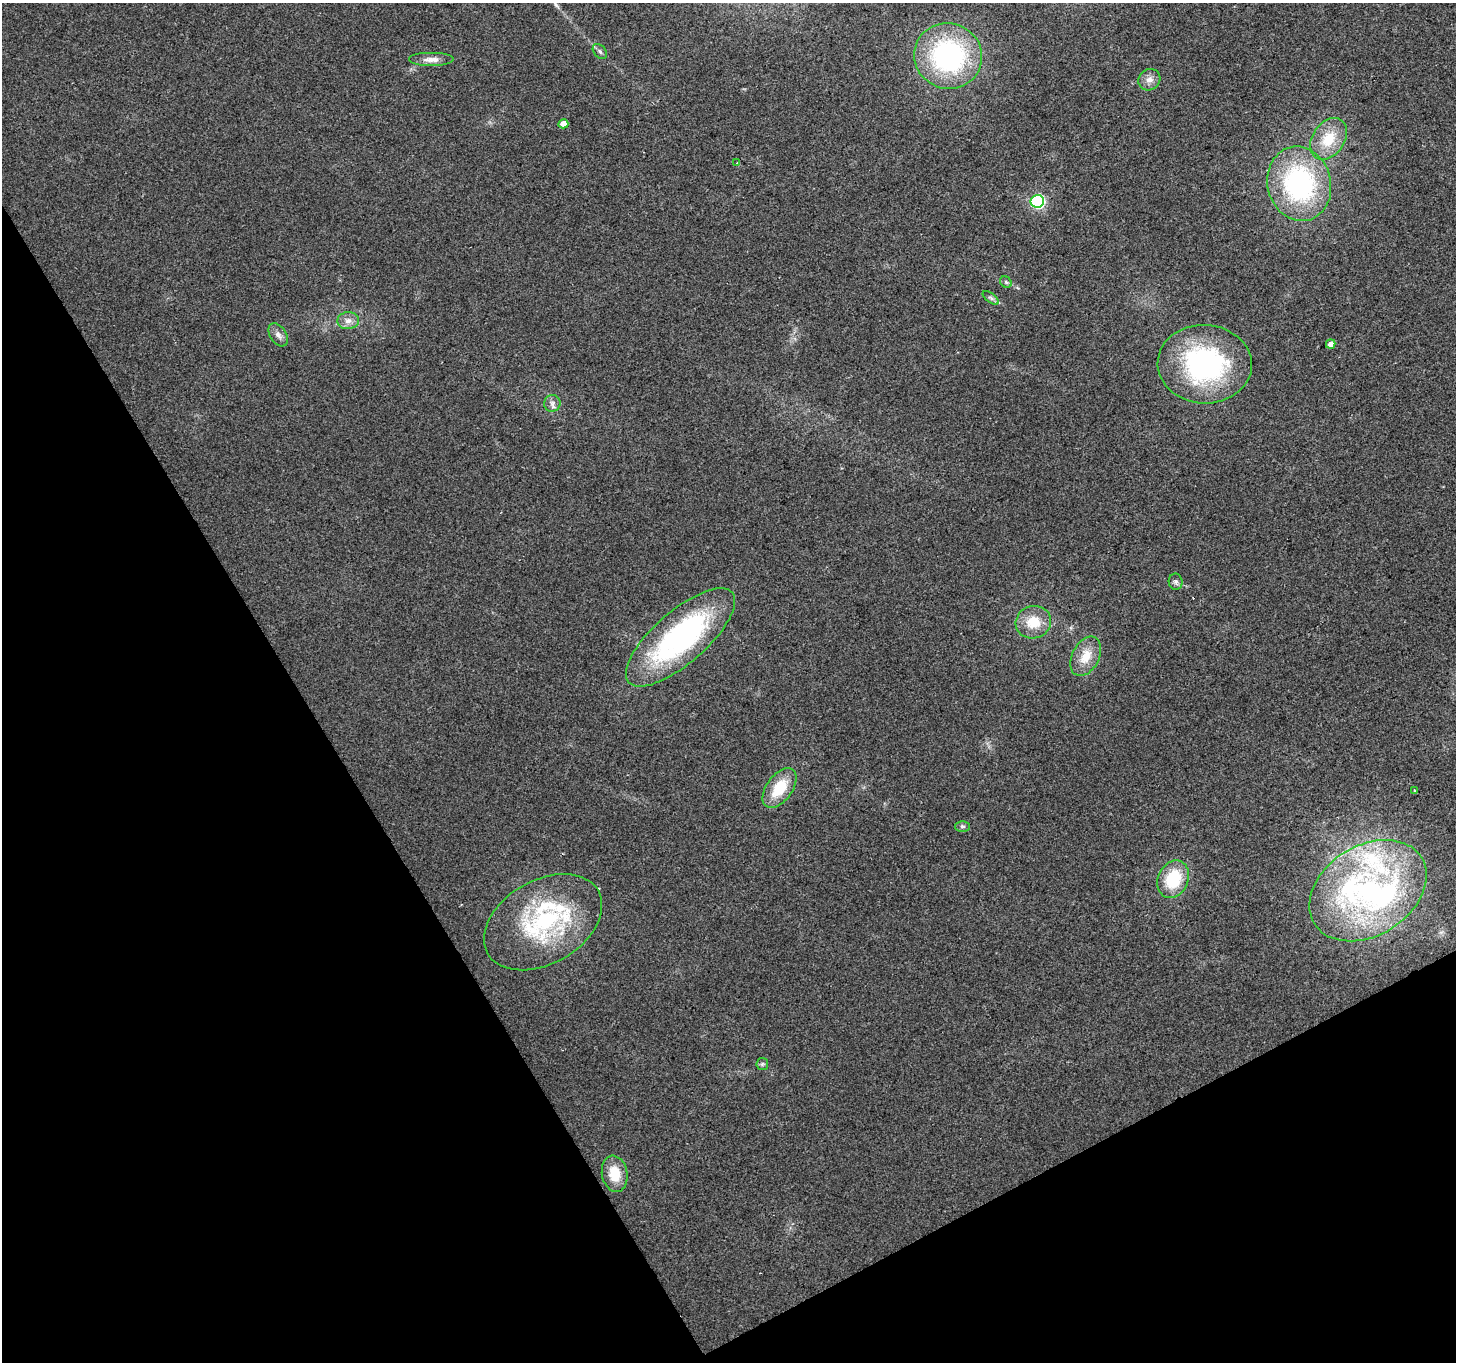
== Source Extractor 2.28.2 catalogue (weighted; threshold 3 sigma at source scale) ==
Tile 14 of 4 x 4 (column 2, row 4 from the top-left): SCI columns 1455-2908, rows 108-1467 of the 5820 x 5713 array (HDU 1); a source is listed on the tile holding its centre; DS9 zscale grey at full resolution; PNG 1458 x 1364 px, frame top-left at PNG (2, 3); each listed source drawn as its Kron ellipse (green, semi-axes under 4 px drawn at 4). Shown black and unused: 29% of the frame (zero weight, under 2 of 3 exposures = <1% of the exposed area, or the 3 px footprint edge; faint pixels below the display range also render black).
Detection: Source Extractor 2.28.2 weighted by HDU 2 'WHT'; one run over the whole footprint, this tile lists its part. Background 0.0337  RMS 0.0077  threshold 0.0345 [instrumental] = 3 sigma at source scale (4.5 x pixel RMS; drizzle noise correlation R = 1.50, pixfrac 1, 0.0396/0.0396 arcsec/px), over >= 5 px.
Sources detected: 34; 1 inside a brighter object's white glare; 1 cosmic-ray / hot-pixel residue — neither listed nor drawn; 4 inside a brighter listed object's ellipse — not listed separately; the other 28 listed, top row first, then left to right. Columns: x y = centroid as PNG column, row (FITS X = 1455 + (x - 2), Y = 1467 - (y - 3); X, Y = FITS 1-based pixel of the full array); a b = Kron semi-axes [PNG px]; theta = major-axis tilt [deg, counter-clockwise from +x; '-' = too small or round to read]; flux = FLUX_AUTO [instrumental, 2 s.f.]
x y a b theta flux
600 51 9 6 -50 2
948 56 34 32 -21 130
431 59 23 7 0 6.5
1149 80 11 10 - 5.5
563 124 5 4 - 6.5
1329 139 23 16 56 24
737 163 3 3 - 1
1299 184 38 31 -76 130
1037 201 6 6 - 130
1006 282 6 5 - 1.4
991 298 9 4 -36 2
348 321 11 8 0 5.1
278 335 13 8 -57 4.1
1331 344 5 4 - 4.8
1205 364 47 39 -3 130
552 403 8 8 - 3.2
1176 582 8 7 - 2.2
1033 622 18 16 16 19
680 637 68 26 41 160
1086 656 21 13 63 15
780 788 23 12 54 26
1414 790 3 2 - 0.78
962 826 7 5 -1 1.7
1173 879 19 15 65 35
1368 891 63 45 32 170
543 922 64 42 30 110
762 1064 6 6 - 1.6
615 1174 18 12 -81 18